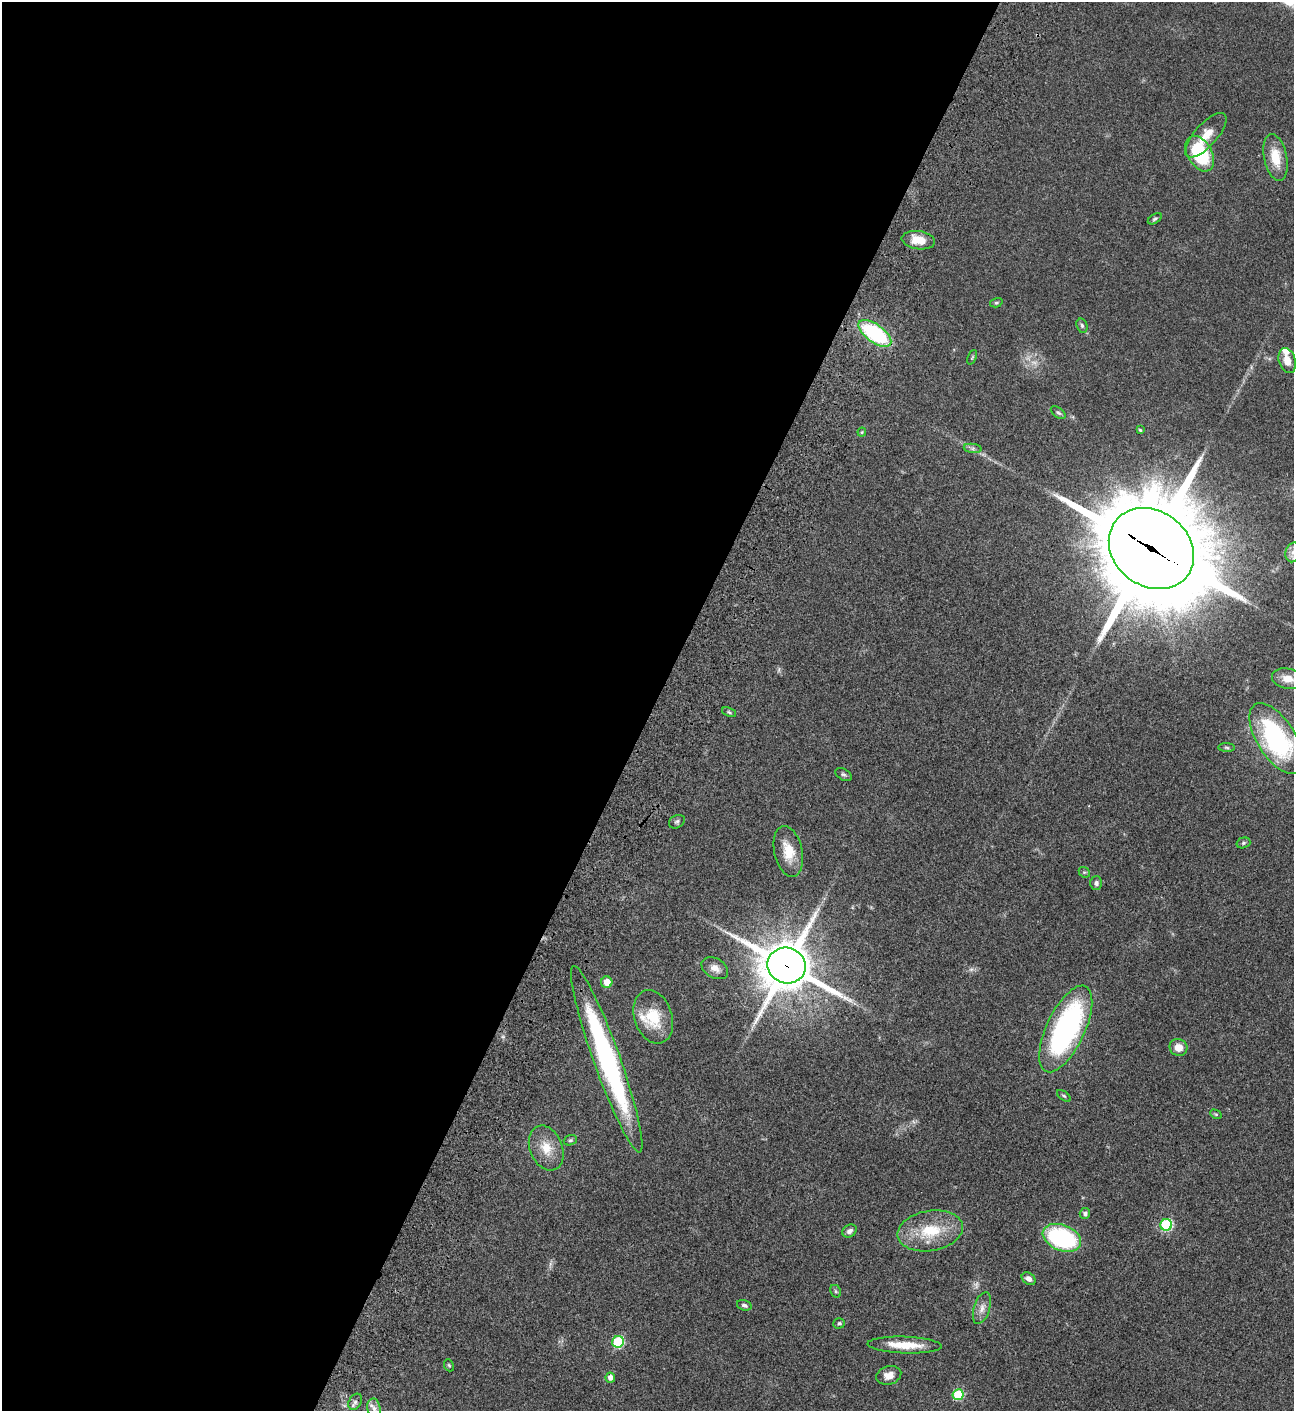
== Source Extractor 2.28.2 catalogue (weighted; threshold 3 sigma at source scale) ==
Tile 5 of 4 x 4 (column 1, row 2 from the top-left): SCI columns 506-1797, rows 3023-4431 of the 6051 x 6048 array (HDU 1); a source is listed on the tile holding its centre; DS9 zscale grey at full resolution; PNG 1296 x 1413 px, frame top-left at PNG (2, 2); each listed source drawn as its Kron ellipse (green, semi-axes under 4 px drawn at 4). Shown black and unused: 51% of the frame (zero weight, under 3 of 4 exposures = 13% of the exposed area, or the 3 px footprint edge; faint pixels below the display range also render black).
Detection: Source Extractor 2.28.2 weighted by HDU 2 'WHT'; one run over the whole footprint, this tile lists its part. Background 0.0643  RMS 0.0059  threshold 0.0264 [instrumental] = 3 sigma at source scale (4.5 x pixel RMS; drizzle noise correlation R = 1.50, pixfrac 1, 0.05/0.05 arcsec/px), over >= 5 px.
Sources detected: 60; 4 too faint to see at this stretch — neither listed nor drawn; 1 inside a brighter listed object's ellipse — not listed separately; the other 55 listed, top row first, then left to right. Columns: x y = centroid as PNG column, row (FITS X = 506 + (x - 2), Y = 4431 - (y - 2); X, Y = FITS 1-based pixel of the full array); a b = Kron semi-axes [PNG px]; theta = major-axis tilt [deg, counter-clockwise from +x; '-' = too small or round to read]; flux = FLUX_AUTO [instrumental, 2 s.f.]
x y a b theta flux
1206 135 28 11 48 9.4
1200 154 19 12 -60 40
1275 157 24 11 -78 12
1155 219 7 4 31 0.98
918 240 17 9 -8 9.8
996 303 6 4 16 0.8
1082 326 7 5 -73 1.2
875 333 19 9 -35 53
972 357 8 4 67 0.67
1287 360 13 8 -73 5.8
1058 413 8 5 -36 1.1
1140 430 4 3 - 0.58
862 432 4 4 - 0.6
973 448 9 4 -8 1.4
1151 549 45 37 -37 9600
1293 552 10 7 74 3.5
1288 679 16 10 -12 6.4
729 712 7 4 -23 0.83
1276 739 40 19 -58 74
1227 748 8 4 -2 0.88
843 774 9 5 -34 1.2
677 822 8 6 29 1.3
1243 843 7 5 17 0.96
788 852 26 14 -78 12
1084 872 6 4 -42 0.76
1096 883 7 6 - 1.4
787 966 19 17 -22 2500
715 968 14 9 -29 4.5
607 982 6 6 - 6.7
653 1017 27 19 -72 19
1066 1029 47 19 65 110
1178 1047 9 8 - 5.8
607 1059 99 13 -70 120
1064 1096 8 4 -35 0.89
1216 1114 6 4 -29 0.66
570 1140 7 5 20 0.98
546 1148 23 16 -67 11
1085 1213 5 5 - 1.5
1166 1225 6 5 - 55
849 1231 7 6 - 2.2
930 1231 33 20 10 23
1062 1238 20 13 -22 64
1029 1279 7 5 -36 2.7
836 1291 7 5 -60 0.93
744 1305 7 5 -16 1.3
982 1308 16 8 72 3.7
839 1323 6 5 - 1
618 1342 6 5 - 43
905 1345 37 8 -2 13
449 1365 6 4 -67 0.75
889 1375 13 9 18 5.1
610 1378 5 4 - 3
958 1395 5 5 - 32
355 1402 9 6 60 1.6
374 1409 10 6 -80 3
Overlapping masked pixels (flux is a lower limit): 3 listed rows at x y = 1151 549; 787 966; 607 1059
Isophote crosses this tile's border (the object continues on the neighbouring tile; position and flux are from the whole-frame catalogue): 3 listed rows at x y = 1293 552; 1276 739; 374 1409